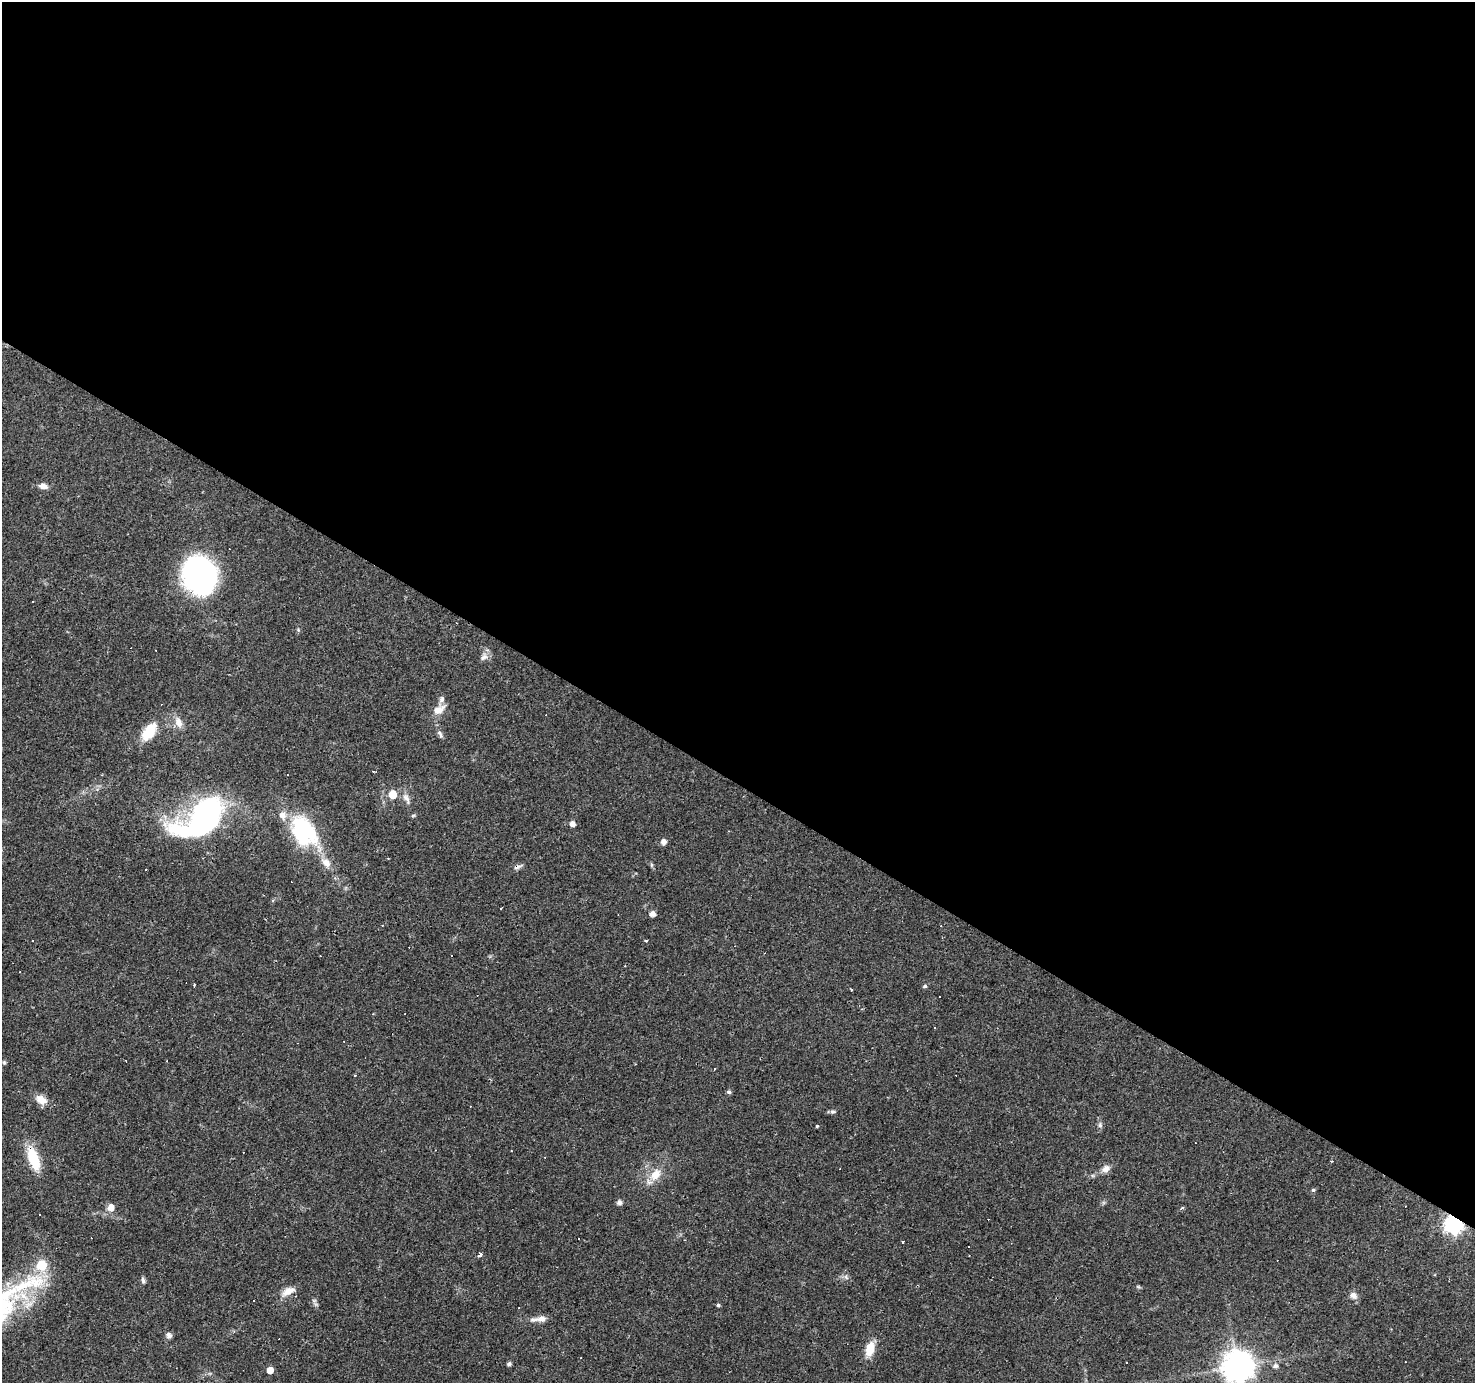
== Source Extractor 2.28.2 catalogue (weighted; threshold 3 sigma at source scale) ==
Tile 3 of 4 x 4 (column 3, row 1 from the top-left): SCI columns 2947-4419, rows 4327-5707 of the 5893 x 5957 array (HDU 1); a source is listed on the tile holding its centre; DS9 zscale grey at full resolution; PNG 1477 x 1385 px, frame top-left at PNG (2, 2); no overlay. Shown black and unused: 57% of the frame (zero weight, under 3 of 4 exposures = <1% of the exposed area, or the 3 px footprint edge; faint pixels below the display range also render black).
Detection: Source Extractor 2.28.2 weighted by HDU 2 'WHT'; one run over the whole footprint, this tile lists its part. Background 0.0361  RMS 0.0038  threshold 0.017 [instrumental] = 3 sigma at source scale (4.5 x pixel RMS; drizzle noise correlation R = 1.50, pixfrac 1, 0.0396/0.0396 arcsec/px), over >= 5 px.
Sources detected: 103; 1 inside a brighter object's white glare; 38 cosmic-ray / hot-pixel residue — not listed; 3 inside a brighter listed object's ellipse — not listed separately; the other 61 listed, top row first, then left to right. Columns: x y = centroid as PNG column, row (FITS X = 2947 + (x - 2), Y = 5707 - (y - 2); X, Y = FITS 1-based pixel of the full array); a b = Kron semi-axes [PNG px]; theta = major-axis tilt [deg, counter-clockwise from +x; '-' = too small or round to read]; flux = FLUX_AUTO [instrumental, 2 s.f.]
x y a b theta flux
43 486 10 6 -9 2.3
199 575 29 21 -68 130
484 657 13 9 38 1.9
439 709 18 11 35 3.9
179 722 15 9 -66 3
149 731 21 11 55 11
440 733 11 5 -57 1.2
373 771 3 3 - 0.38
393 794 6 5 - 8.6
406 798 17 7 -64 2.3
413 816 6 3 20 0.46
201 819 48 27 39 100
572 824 5 5 - 2.2
303 826 48 22 -39 28
663 842 5 5 - 2.2
388 859 3 2 - 0.29
326 862 13 9 -48 3.4
651 865 7 4 90 0.54
518 867 14 5 20 1.3
146 870 3 2 - 0.42
652 914 5 5 - 2.2
32 940 3 3 - 0.63
645 940 4 3 - 0.39
194 985 3 3 - 1.4
925 986 5 4 - 0.73
851 990 3 2 - 0.39
934 1028 3 2 - 0.47
4 1063 6 5 - 0.54
715 1069 3 3 - 1.2
355 1075 3 2 - 0.41
729 1092 5 5 - 0.89
41 1100 15 10 -36 3.9
833 1112 7 5 -9 0.77
1100 1125 7 5 70 0.94
817 1126 4 3 - 0.9
511 1151 3 2 - 0.54
33 1159 26 11 -72 13
1332 1161 3 3 - 0.33
1106 1169 11 8 38 2.3
655 1174 18 12 55 5.7
1313 1190 5 4 - 0.57
619 1202 5 5 - 1.5
111 1207 6 6 - 3.4
40 1215 3 3 - 0.94
1453 1224 7 6 - 160
903 1242 3 2 - 0.7
969 1247 3 3 - 0.95
480 1255 4 3 - 1.6
846 1277 8 5 -46 0.9
143 1280 9 5 -81 0.86
28 1284 68 18 19 27
288 1291 19 9 28 3.6
1353 1295 10 8 -40 1.9
718 1305 4 4 - 0.63
540 1319 22 7 7 2.9
169 1335 8 7 - 1.3
870 1349 16 10 73 6.3
509 1364 5 4 - 0.97
1238 1366 10 9 - 620
1275 1366 6 6 - 1.3
270 1370 5 5 - 3.6
Overlapping masked pixels (flux is a lower limit): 3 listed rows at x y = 518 867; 33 1159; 1453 1224
Isophote crosses this tile's border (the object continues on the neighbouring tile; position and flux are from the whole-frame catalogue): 1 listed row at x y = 1238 1366